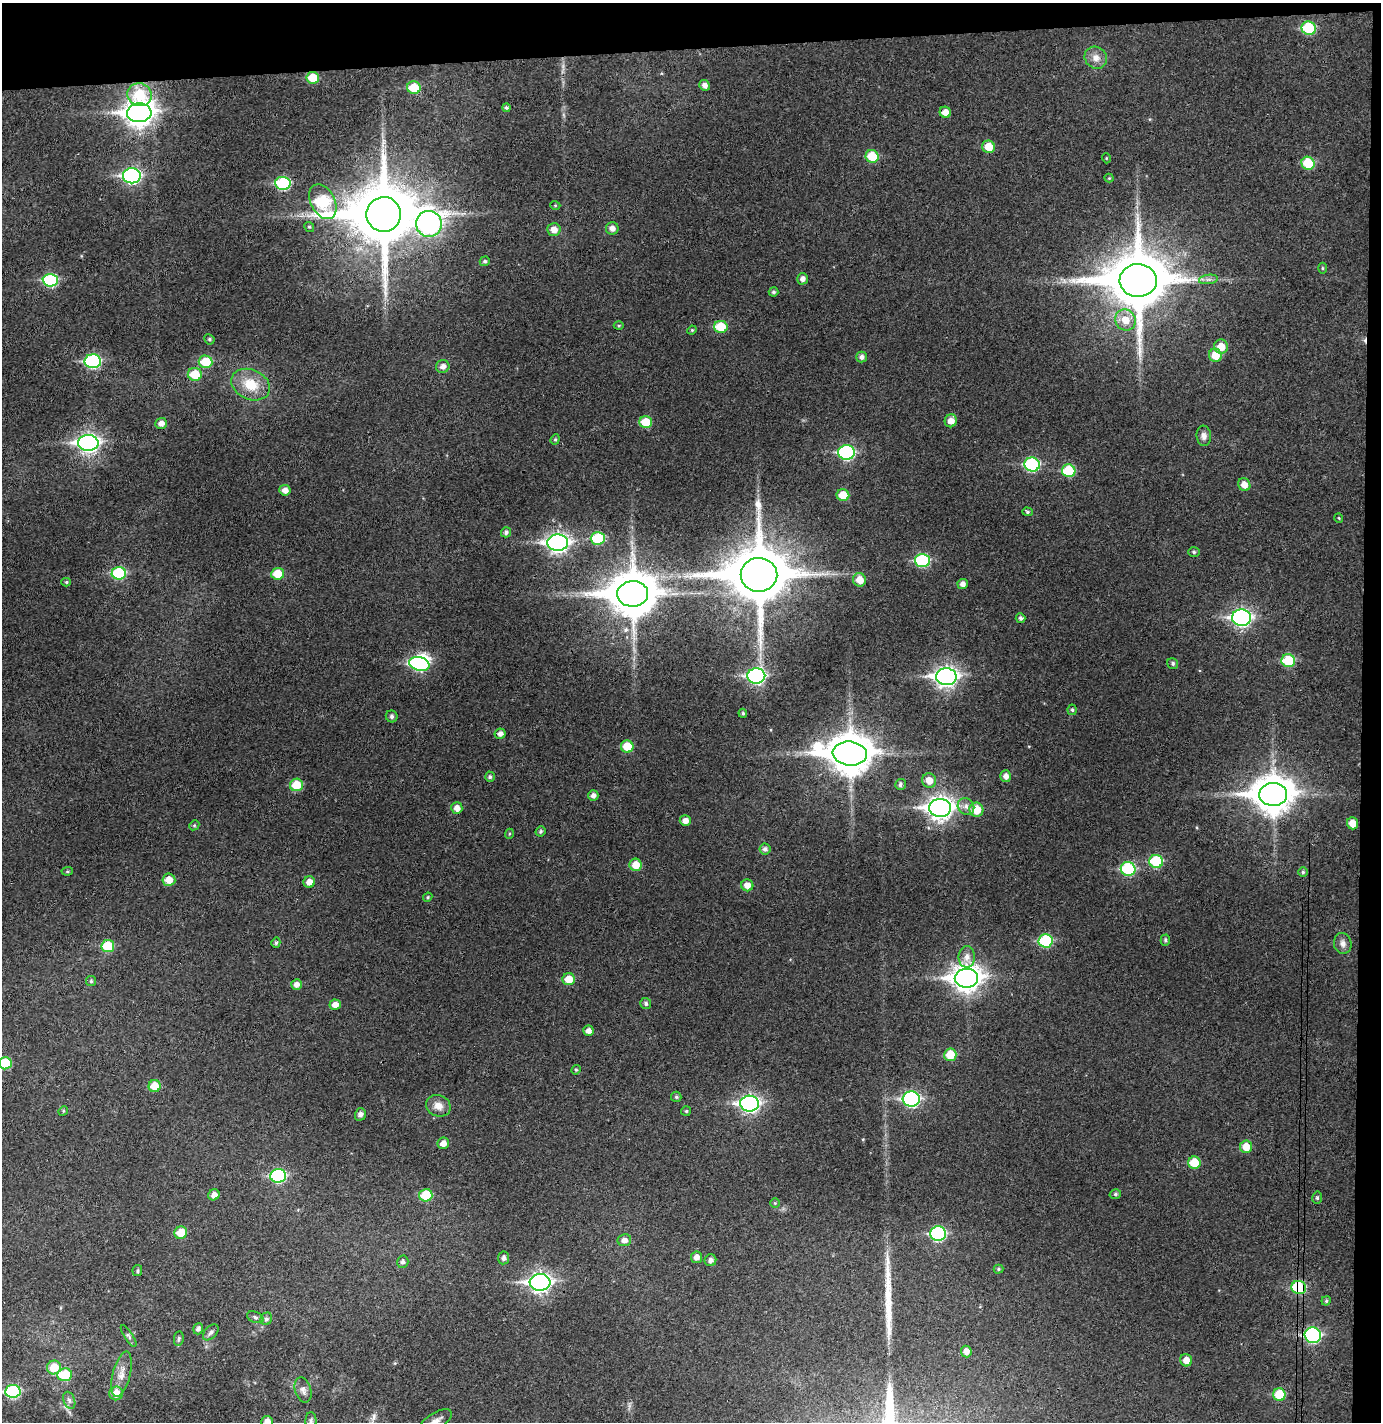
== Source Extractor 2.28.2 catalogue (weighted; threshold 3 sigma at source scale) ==
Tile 3 of 3 x 3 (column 3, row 1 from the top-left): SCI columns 2837-4215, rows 2895-4314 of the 4296 x 4372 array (HDU 1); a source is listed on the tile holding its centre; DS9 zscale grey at full resolution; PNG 1383 x 1424 px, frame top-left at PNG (2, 3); each listed source drawn as its Kron ellipse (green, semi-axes under 4 px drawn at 4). Shown black and unused: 5% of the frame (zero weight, under 3 of 4 exposures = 6% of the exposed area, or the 3 px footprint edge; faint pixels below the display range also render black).
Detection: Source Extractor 2.28.2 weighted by HDU 2 'WHT'; one run over the whole footprint, this tile lists its part. Background 0.0495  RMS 0.0057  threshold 0.0257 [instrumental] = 3 sigma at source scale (4.5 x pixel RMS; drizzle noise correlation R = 1.50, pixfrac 1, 0.05/0.05 arcsec/px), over >= 5 px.
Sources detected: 176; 1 inside a brighter object's white glare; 1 cosmic-ray / hot-pixel residue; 1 long thin detection or spike segment (spike, bleed or trail) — neither listed nor drawn; the other 173 listed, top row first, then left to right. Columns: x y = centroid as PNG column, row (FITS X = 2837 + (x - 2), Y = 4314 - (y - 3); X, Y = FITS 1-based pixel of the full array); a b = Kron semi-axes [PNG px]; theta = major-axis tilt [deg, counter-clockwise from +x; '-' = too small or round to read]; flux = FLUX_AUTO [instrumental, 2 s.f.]
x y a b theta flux
1309 28 7 6 - 28
1096 58 12 10 -38 4.7
313 78 6 6 - 13
704 85 5 5 - 2.8
414 88 7 6 - 16
140 95 12 11 - 18
506 108 4 4 - 0.99
945 112 6 5 - 4.9
139 113 12 9 3 550
989 147 6 6 - 9.3
872 156 6 6 - 16
1106 158 5 3 - 0.47
1308 163 7 6 - 19
132 176 9 7 1 110
1109 178 4 4 - 0.56
283 183 8 6 -4 46
323 202 19 12 -63 57
555 205 5 3 - 0.5
384 214 17 17 - 4900
429 224 13 13 - 210
309 227 5 4 - 0.72
612 228 6 6 - 3
554 229 7 6 - 4.9
485 261 5 4 - 1.2
1322 268 5 3 - 0.59
802 279 5 5 - 2.4
1208 279 9 4 8 2
50 280 7 6 - 44
1138 280 18 16 -2 4200
773 292 5 4 - 1.1
1125 320 11 10 - 8.2
619 325 5 3 - 0.62
721 327 6 6 - 16
692 330 4 4 - 0.66
209 339 5 5 - 1
1221 347 7 7 - 7.2
1215 355 7 6 - 9.6
861 357 5 5 - 2.1
93 361 8 7 - 67
205 362 7 6 - 17
443 367 7 6 - 2.8
195 374 7 6 - 14
251 385 20 15 -23 15
951 421 6 6 - 4.3
646 422 6 6 - 14
161 423 6 5 - 3.3
1204 436 10 7 -85 2.7
555 439 5 4 - 0.79
88 443 10 8 2 220
847 452 8 7 - 69
1032 464 8 7 - 52
1069 471 7 6 - 24
1244 485 7 6 - 4.9
285 490 6 5 - 3.5
843 495 6 6 - 10
1028 512 5 4 - 0.85
1339 518 5 3 - 0.49
506 532 5 5 - 1.7
598 538 7 6 - 29
558 543 10 8 2 240
1194 552 6 5 - 0.95
922 560 7 6 - 44
119 573 7 6 - 36
278 574 6 6 - 12
759 575 18 17 - 4300
860 580 7 6 - 6.4
66 582 5 4 - 0.82
963 584 5 5 - 2.7
633 594 15 13 2 2300
1021 618 5 5 - 1.4
1242 618 9 8 - 180
1288 661 7 6 - 25
419 664 10 6 -15 63
1173 664 6 5 - 1.1
756 676 9 7 3 130
946 677 10 8 0 280
1072 710 5 4 - 1
743 713 4 3 - 0.77
392 716 6 5 - 1.5
500 734 5 5 - 2.8
627 746 6 6 - 13
850 753 17 12 -6 1700
1006 776 6 5 - 3
490 777 5 4 - 1.2
929 781 7 7 - 5.9
900 784 5 5 - 1.7
296 785 6 6 - 14
1273 794 14 11 -1 1300
593 795 5 5 - 2.4
966 806 9 8 - 3.1
457 808 6 5 - 3.8
940 808 11 9 0 400
976 810 7 7 - 11
685 821 5 5 - 3.4
1353 823 6 5 - 6.6
194 825 5 4 - 0.84
541 831 5 4 - 1.1
509 834 5 3 - 0.62
765 849 5 5 - 1.9
1156 861 7 6 - 30
636 865 6 6 - 8.3
1128 869 7 7 - 42
67 871 6 4 6 0.74
1303 872 5 5 - 0.97
169 880 6 6 - 7
309 882 6 5 - 4.3
747 885 6 6 - 4.4
428 897 5 4 - 0.69
1165 940 5 4 - 1
1045 941 7 6 - 39
276 943 5 4 - 1.1
1343 943 10 8 -75 3.1
108 946 6 6 - 21
967 957 11 8 89 4.1
966 978 12 9 1 560
569 979 6 6 - 8.5
91 981 5 5 - 0.91
296 985 5 5 - 2.7
646 1004 5 5 - 1.3
335 1005 6 5 - 3.8
588 1031 5 5 - 2.9
950 1055 6 6 - 12
5 1063 6 6 - 21
576 1070 5 4 - 0.79
155 1086 6 6 - 11
676 1097 5 5 - 1
911 1099 8 7 - 100
750 1104 9 8 - 180
438 1106 12 10 -22 5.3
63 1111 5 4 - 0.66
686 1111 5 5 - 0.78
360 1114 6 5 - 2.5
443 1143 6 5 - 3.9
1246 1147 6 6 - 8
1194 1163 6 6 - 15
278 1176 8 7 - 58
1115 1194 6 4 17 1
214 1195 6 5 - 3.2
426 1195 6 6 - 17
1317 1198 6 5 - 1.2
775 1203 4 4 - 0.66
181 1233 6 6 - 11
938 1234 8 7 - 67
624 1240 7 6 - 3.2
697 1257 6 5 - 3.3
504 1258 6 5 - 2.2
710 1260 6 6 - 2.3
403 1262 6 5 - 1.7
998 1269 5 4 - 0.81
137 1271 5 5 - 0.93
540 1282 10 8 3 240
1299 1288 7 6 - 35
1326 1301 4 4 - 0.79
255 1317 8 5 -22 1.3
266 1319 6 5 - 1.5
198 1329 5 5 - 2
211 1332 9 6 46 1.7
1313 1335 8 7 - 84
129 1336 12 4 -57 1.5
179 1338 7 5 83 1
966 1351 6 5 - 3.5
1186 1360 6 6 - 4.8
54 1367 7 7 - 12
121 1374 23 8 76 6.1
65 1375 7 6 - 21
303 1390 13 8 -73 2.8
13 1391 7 6 - 55
116 1393 7 7 - 7.5
1279 1395 6 6 - 16
69 1400 9 5 -70 1.7
311 1421 8 5 89 1.3
267 1422 6 5 - 4.3
434 1422 20 8 33 5.2
Overlapping masked pixels (flux is a lower limit): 2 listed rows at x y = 1299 1288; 1313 1335
Isophote crosses this tile's border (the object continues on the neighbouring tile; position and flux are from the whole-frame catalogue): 4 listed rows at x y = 5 1063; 311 1421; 267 1422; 434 1422